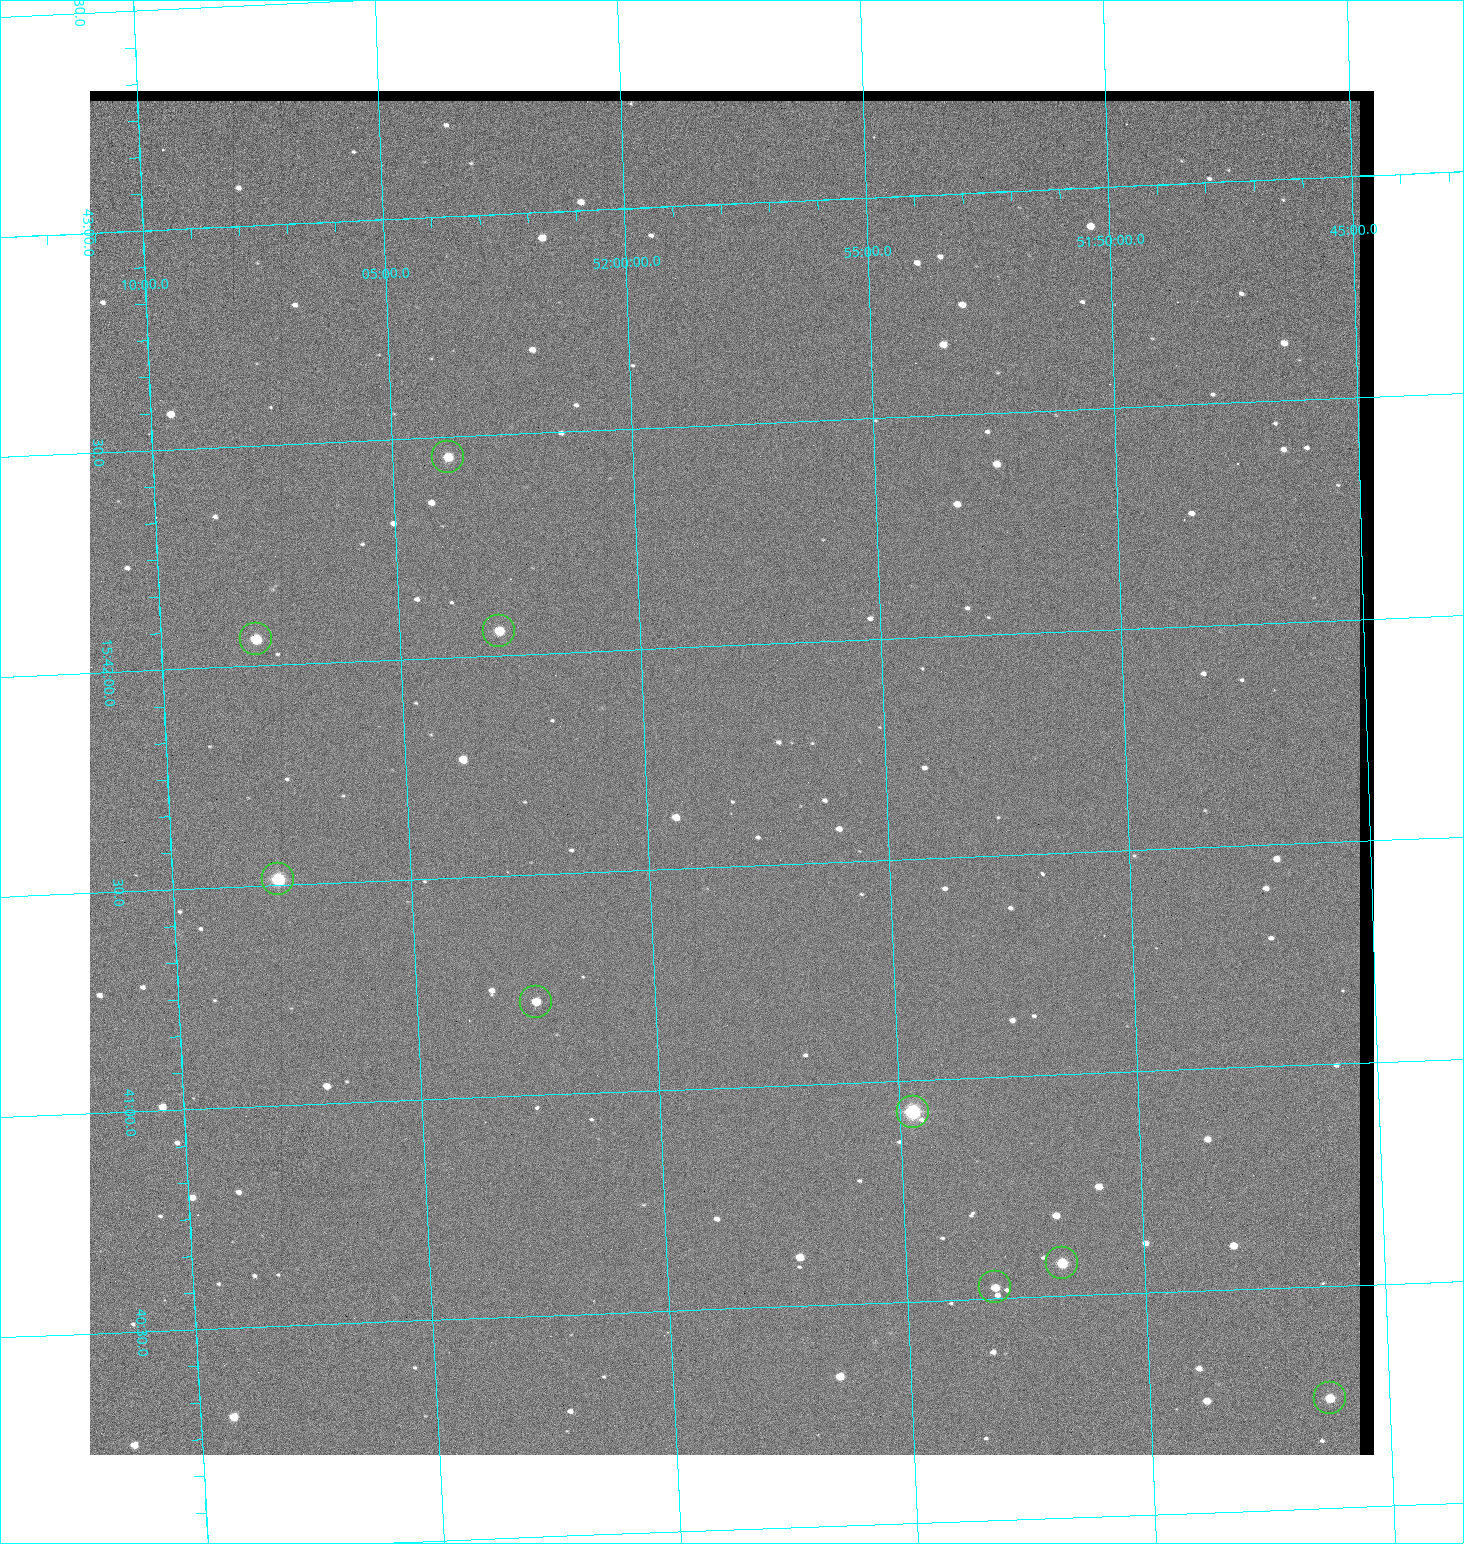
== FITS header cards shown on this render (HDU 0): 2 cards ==
NAXIS1  =                 1284 / length of data axis 1
NAXIS2  =                 1364 / length of data axis 2

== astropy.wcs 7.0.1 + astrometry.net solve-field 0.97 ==
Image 1284 x 1364 px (HDU 0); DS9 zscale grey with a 90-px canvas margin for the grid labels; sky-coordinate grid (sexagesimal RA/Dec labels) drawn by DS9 from the SOLVED WCS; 9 Tycho-2 reference stars matched to detected sources circled (green)
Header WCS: RA---TAN/DEC--TAN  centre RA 15:41:43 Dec +51:58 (235.43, +51.97 deg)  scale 1.26 arcsec/px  FOV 26.9' x 28.5'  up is +92 deg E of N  parity flipped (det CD > 0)
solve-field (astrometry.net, Tycho-2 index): VERIFIED the header's WCS against the Tycho-2 star catalogue (9 matches, 0 conflicts) and refined it, rather than solving blind
Solved WCS: RA---TAN-SIP/DEC--TAN-SIP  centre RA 15:41:43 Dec +51:58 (235.43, +51.97 deg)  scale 1.25 arcsec/px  FOV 26.8' x 28.5'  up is +92 deg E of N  parity flipped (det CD > 0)
The solver's refit moves the header's centre by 0.43 arcsec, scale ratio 0.9961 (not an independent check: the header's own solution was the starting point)
Tycho-2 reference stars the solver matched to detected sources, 9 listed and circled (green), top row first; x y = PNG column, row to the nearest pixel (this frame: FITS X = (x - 90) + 1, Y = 1364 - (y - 91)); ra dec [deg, ICRS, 3 dp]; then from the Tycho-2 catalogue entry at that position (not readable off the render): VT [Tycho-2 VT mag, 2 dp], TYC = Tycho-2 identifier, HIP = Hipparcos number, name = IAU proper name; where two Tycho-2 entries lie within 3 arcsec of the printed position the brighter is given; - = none
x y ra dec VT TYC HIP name
448 457 235.614 +52.064 11.61 3489-1132-1 - -
499 631 235.514 +52.049 11.19 3489-1407-1 - -
256 639 235.515 +52.133 11.12 3489-1380-1 - -
278 879 235.378 +52.130 9.31 3489-1322-1 76850 -
536 1002 235.303 +52.042 11.52 3489-958-1 - -
913 1112 235.232 +51.912 9.59 3489-824-1 - -
1062 1263 235.143 +51.862 10.97 3489-1016-1 - -
995 1287 235.131 +51.886 12.29 3489-908-1 - -
1330 1398 235.062 +51.771 11.53 3489-1453-1 - -